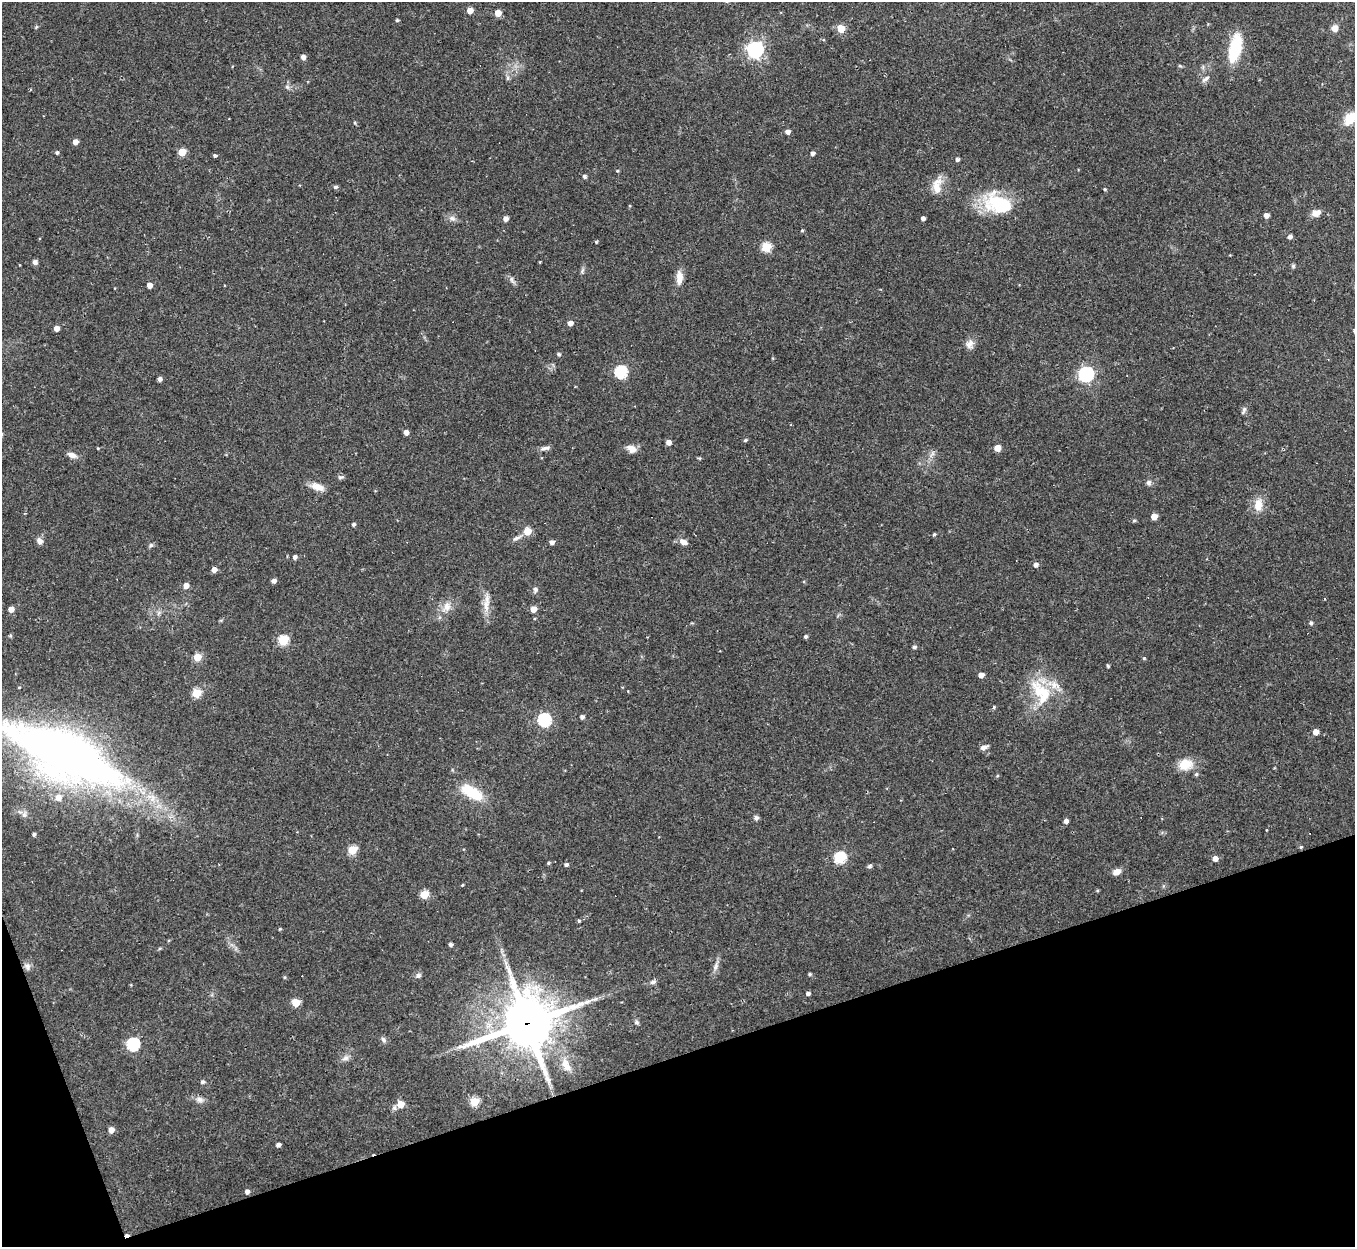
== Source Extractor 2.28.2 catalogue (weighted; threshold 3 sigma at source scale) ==
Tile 14 of 4 x 4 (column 2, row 4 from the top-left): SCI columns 1354-2706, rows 143-1387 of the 5413 x 5393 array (HDU 1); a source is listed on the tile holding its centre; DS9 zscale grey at full resolution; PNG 1357 x 1249 px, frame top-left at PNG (2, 2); no overlay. Shown black and unused: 17% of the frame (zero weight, under 2 of 3 exposures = <1% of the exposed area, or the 3 px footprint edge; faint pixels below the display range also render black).
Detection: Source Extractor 2.28.2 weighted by HDU 2 'WHT'; one run over the whole footprint, this tile lists its part. Background 0.0562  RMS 0.0055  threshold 0.0246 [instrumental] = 3 sigma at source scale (4.5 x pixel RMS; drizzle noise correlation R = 1.50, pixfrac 1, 0.05/0.05 arcsec/px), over >= 5 px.
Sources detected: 155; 4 cosmic-ray / hot-pixel residue — not listed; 2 inside a brighter listed object's ellipse — not listed separately; the other 149 listed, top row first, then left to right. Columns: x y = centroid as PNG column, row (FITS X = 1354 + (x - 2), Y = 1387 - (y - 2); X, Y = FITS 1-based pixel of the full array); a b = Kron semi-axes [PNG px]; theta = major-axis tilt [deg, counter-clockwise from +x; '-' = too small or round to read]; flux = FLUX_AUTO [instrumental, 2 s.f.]
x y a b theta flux
470 10 5 4 - 5.7
498 13 5 5 - 7
397 20 3 3 - 0.85
841 28 5 5 - 15
1335 28 8 7 - 3.1
1235 48 29 12 77 25
755 50 6 6 - 190
303 57 5 4 - 2.6
1180 66 6 4 -18 0.62
508 78 7 4 90 1.1
1205 79 13 5 35 1.9
287 87 7 5 -45 1.2
1350 118 17 11 54 9.9
355 123 5 4 - 0.77
788 132 5 4 - 2.7
75 142 4 4 - 3.9
182 152 5 5 - 15
57 153 4 4 - 1.1
812 153 4 4 - 1.8
215 155 4 3 - 1.9
957 160 4 4 - 1.5
617 171 4 3 - 0.61
584 176 4 4 - 1.3
937 185 24 11 82 7.7
335 187 5 4 - 1.3
1105 189 5 4 - 0.58
999 204 34 20 -21 36
1316 213 10 7 20 4.2
1266 215 5 4 - 3.1
452 218 9 7 -23 2.3
923 218 4 4 - 1.8
505 219 5 4 - 2.6
802 230 4 4 - 0.67
1290 237 5 4 - 1.9
596 242 3 3 - 0.68
766 247 5 5 - 24
35 262 6 6 - 1.6
1293 266 6 5 - 0.89
582 271 9 4 56 1.1
679 277 18 8 89 5.2
512 279 10 5 -61 1.8
150 285 4 4 - 4.1
570 323 5 4 - 3
56 328 4 4 - 3.6
970 344 12 10 64 3.5
559 354 5 4 - 1.1
621 372 6 6 - 58
1086 374 7 6 - 130
159 379 4 4 - 2
1244 410 11 5 72 1.5
406 432 4 4 - 3.1
745 440 5 4 - 0.81
668 442 5 4 - 3.1
98 448 4 3 - 0.47
545 448 14 5 8 2
997 448 5 5 - 7.2
632 449 13 9 -32 3.7
932 454 13 4 58 1.8
72 455 12 6 -21 2.9
699 458 6 3 -18 0.59
341 477 10 3 9 1
1149 483 7 7 - 1.6
317 487 18 9 -18 5.4
1258 505 14 10 80 7.5
1154 517 5 4 - 5.5
1134 521 5 4 - 0.89
354 524 4 4 - 1.2
527 531 5 5 - 12
934 534 5 4 - 0.77
517 538 15 5 28 2.1
39 541 9 7 -45 2.3
552 542 5 4 - 2.2
683 542 10 6 -27 3.3
151 545 6 6 - 1.1
295 557 5 4 - 1.8
1036 565 5 5 - 2.4
214 570 4 4 - 3.6
274 581 5 4 - 2
186 586 5 5 - 3.7
535 590 9 6 78 1.5
1325 599 3 3 - 0.51
486 606 20 9 86 5.9
447 607 15 10 62 5.4
11 609 4 4 - 5.2
533 609 5 4 - 5.9
159 613 8 4 46 1.3
1311 623 5 4 - 1.1
805 637 4 3 - 1.1
283 640 5 5 - 31
914 647 5 4 - 1.3
197 657 5 5 - 14
1144 658 5 4 - 0.64
1108 666 4 3 - 0.76
981 675 4 4 - 3.9
19 687 3 3 - 0.53
1040 691 39 19 -54 23
196 693 5 5 - 22
994 707 5 4 - 0.69
582 717 4 4 - 1.7
544 720 6 6 - 79
1316 732 5 4 - 5.3
984 748 8 5 23 2.6
65 754 114 41 -25 440
1185 765 18 13 15 9
1196 774 5 4 - 0.94
997 776 5 4 - 0.63
472 792 30 13 -31 18
58 797 7 7 - 4.4
24 815 8 6 77 1.7
756 818 6 5 - 1.5
1066 821 4 4 - 2.3
1266 830 3 2 - 0.35
34 834 4 4 - 1.1
1301 847 4 4 - 0.69
352 850 5 5 - 20
840 858 6 5 - 52
1215 858 5 4 - 3.9
548 863 4 3 - 0.78
566 865 5 4 - 1.2
870 866 6 5 - 1.1
1116 872 8 6 25 3.9
462 885 4 3 - 0.47
1097 890 4 4 - 0.61
424 895 5 5 - 18
579 921 5 4 - 0.73
280 929 4 3 - 0.56
451 945 4 4 - 1.3
716 966 12 6 67 2.5
28 967 10 8 -89 2.2
810 974 4 4 - 0.85
418 976 7 7 - 1.5
285 977 5 3 - 0.6
653 982 9 5 9 1.5
808 993 4 4 - 1.5
296 1003 5 5 - 16
636 1022 6 6 - 1.1
527 1023 19 17 28 2600
383 1040 8 6 -57 1.6
133 1044 6 6 - 66
345 1058 9 7 24 2.4
566 1065 20 9 -66 5.4
203 1082 5 5 - 1.2
199 1100 11 8 -1 2.6
474 1102 5 5 - 23
401 1104 5 5 - 8.4
394 1108 8 6 77 1.5
111 1130 5 5 - 4.6
278 1145 4 4 - 2
247 1192 4 4 - 2.2
Overlapping masked pixels (flux is a lower limit): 1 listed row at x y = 527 1023
Isophote crosses this tile's border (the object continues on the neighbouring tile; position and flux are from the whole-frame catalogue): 2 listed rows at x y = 1350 118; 65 754